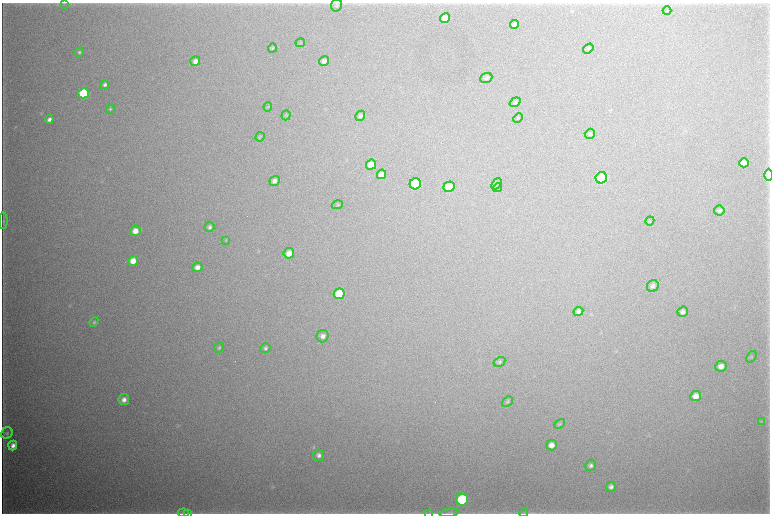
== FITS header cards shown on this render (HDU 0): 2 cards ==
NAXIS1  =                 1536 / length of data axis 1
NAXIS2  =                 1023 / length of data axis 2

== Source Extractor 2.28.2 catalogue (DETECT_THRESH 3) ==
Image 1536 x 1023 px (HDU 0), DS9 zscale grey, zoomed out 1/2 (1 PNG px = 2 x 2 image px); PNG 772 x 516 px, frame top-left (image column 1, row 1022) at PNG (2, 3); each listed source drawn as its Kron ellipse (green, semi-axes under 4 px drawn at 4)
Background 6480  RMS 48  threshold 143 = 3 sigma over >= 5 px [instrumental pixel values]
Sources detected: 74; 3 cannot appear on this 1/2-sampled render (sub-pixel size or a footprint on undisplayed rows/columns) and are neither listed nor drawn; the other 71 listed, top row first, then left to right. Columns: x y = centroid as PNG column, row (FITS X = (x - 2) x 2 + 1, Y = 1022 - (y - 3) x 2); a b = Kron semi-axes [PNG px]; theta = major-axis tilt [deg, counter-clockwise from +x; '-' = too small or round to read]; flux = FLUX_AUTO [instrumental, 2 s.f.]
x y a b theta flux
64 3 4 2 - 6.0e+03
336 5 6 5 - 2.0e+04
667 11 4 2 - 7.0e+03
445 18 5 4 - 1.2e+05
515 24 4 4 - 4.6e+04
300 43 5 2 - 6.4e+03
272 48 5 3 - 1.4e+04
588 48 6 4 36 1.3e+04
79 52 5 4 - 1.8e+04
195 61 5 4 - 6.0e+04
324 61 5 4 - 4.4e+04
486 78 6 5 - 2.2e+04
105 85 4 4 - 3.0e+04
83 93 5 5 - 8.6e+05
515 102 6 4 36 1.6e+04
268 107 4 3 - 7.6e+03
110 109 5 4 - 1.2e+04
286 115 5 3 - 9.6e+03
360 116 5 4 - 2.8e+04
518 118 5 4 - 9.2e+03
49 119 4 3 - 4.1e+04
590 134 5 5 - 1.9e+04
260 137 5 3 - 9.7e+03
744 163 5 4 - 7.0e+04
371 165 5 5 - 1.2e+05
381 174 5 4 - 7.9e+04
769 175 6 3 -89 2.1e+05
601 178 6 5 - 1.4e+06
275 181 5 4 - 4.5e+04
415 184 6 5 - 1.2e+06
496 184 6 2 50 1.1e+04
449 187 5 5 - 5.1e+05
497 188 5 4 - 1.2e+04
337 205 5 4 - 1.1e+04
719 210 5 5 - 2.1e+04
3 221 8 3 90 1.5e+04
650 221 4 3 - 8.2e+03
209 227 5 4 - 2.8e+04
135 231 5 5 - 1.0e+05
226 240 4 3 - 8.1e+03
289 253 5 5 - 9.5e+04
133 261 5 5 - 1.3e+05
197 267 5 4 - 6.2e+04
653 286 6 5 - 3.2e+04
339 294 5 5 - 3.7e+05
578 311 5 4 - 2.8e+04
683 312 5 5 - 3.6e+04
94 322 5 4 - 1.6e+04
323 336 6 6 - 4.6e+04
219 348 5 4 - 1.6e+04
265 348 5 5 - 2.2e+04
751 357 6 3 52 9.5e+03
499 362 6 4 29 1.9e+04
721 366 6 5 - 6.0e+04
696 396 5 5 - 7.1e+04
124 399 5 5 - 5.4e+04
507 402 6 4 41 1.6e+04
762 421 4 3 - 7.9e+03
560 424 6 4 33 1.4e+04
7 433 6 5 - 1.9e+04
13 445 5 4 - 5.5e+04
552 445 5 5 - 7.3e+04
319 455 6 5 - 3.5e+04
590 465 5 5 - 3.0e+04
611 487 5 4 - 3.7e+04
462 500 6 6 - 1.2e+06
184 513 5 2 - 8.3e+03
188 513 3 2 - 5.6e+03
429 513 3 2 - 5.2e+03
449 513 9 3 8 2.0e+04
524 513 4 2 - 9.3e+03
At the frame edge (FLAGS 8, measured only in part): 4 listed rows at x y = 769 175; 188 513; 429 513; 524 513
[3 sub-pixel or undisplayed-footprint detections neither listed nor drawn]